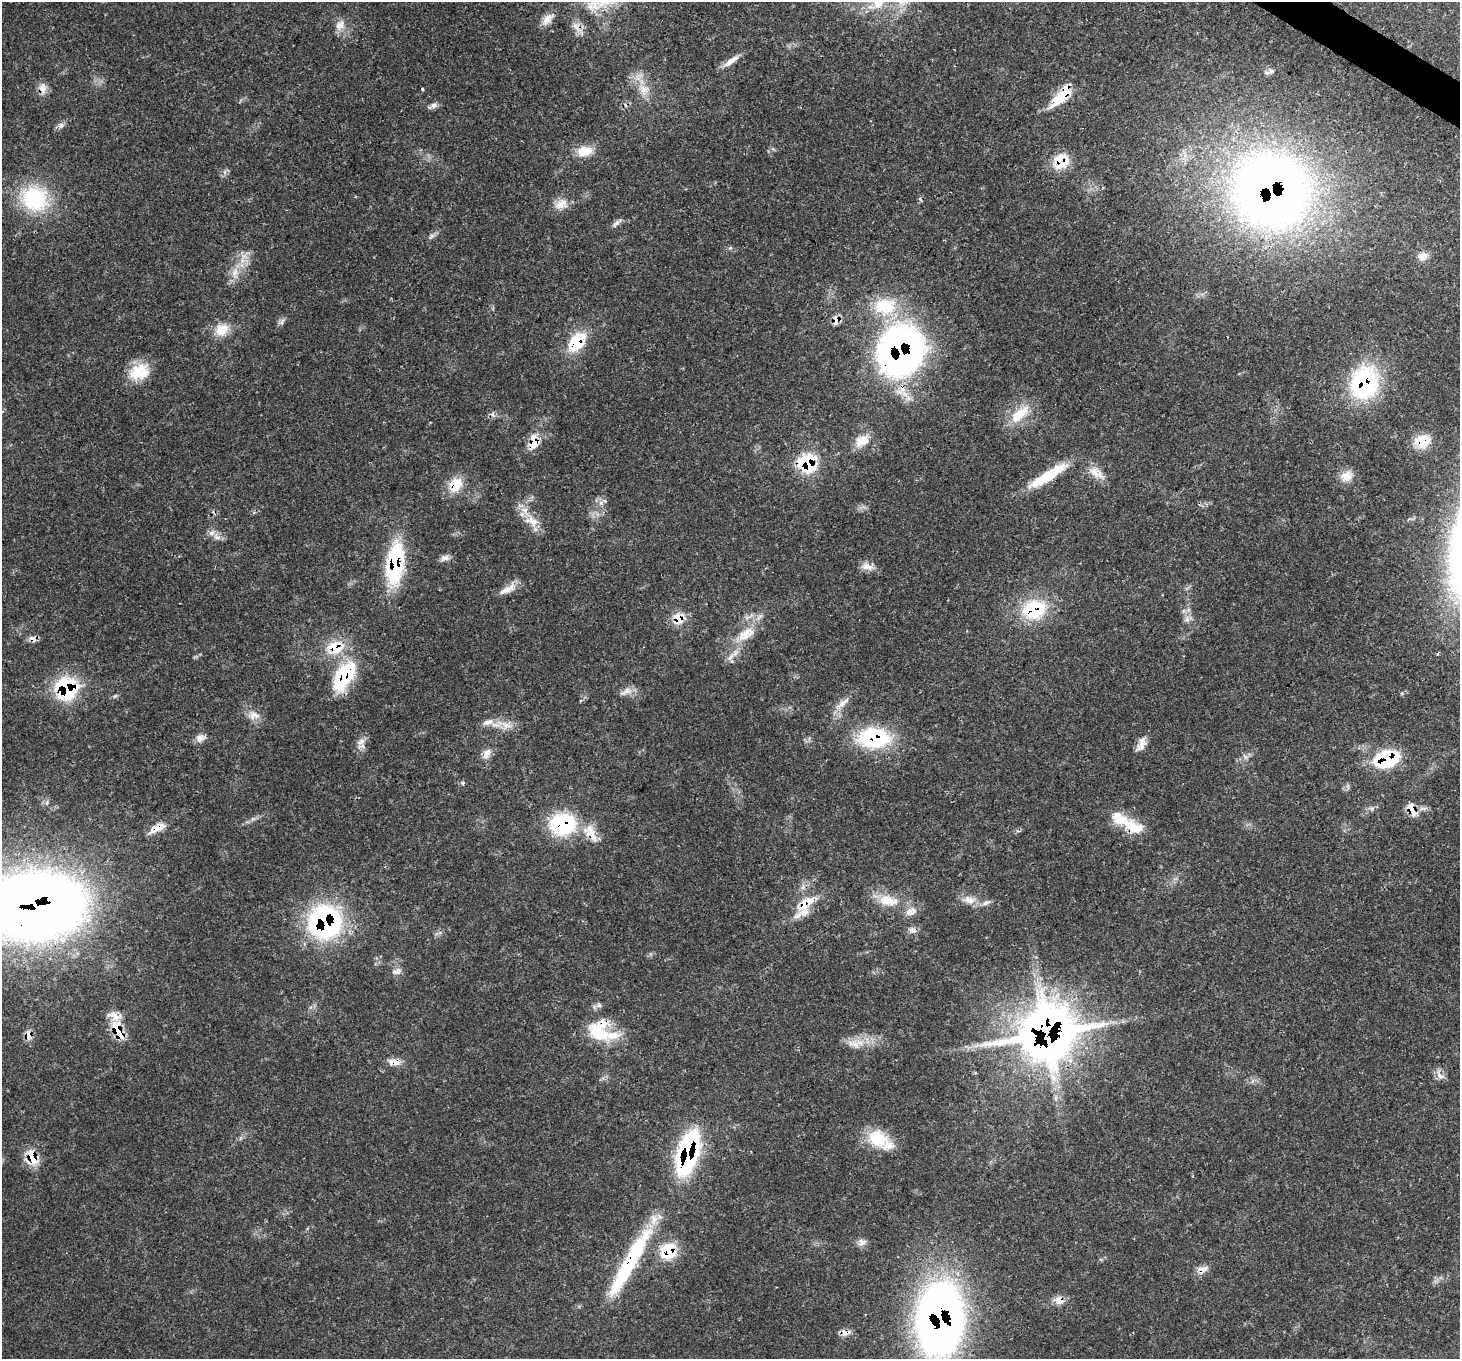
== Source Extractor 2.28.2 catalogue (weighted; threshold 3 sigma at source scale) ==
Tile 10 of 4 x 4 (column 2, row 3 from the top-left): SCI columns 1531-2988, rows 1706-3062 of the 5971 x 6062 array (HDU 1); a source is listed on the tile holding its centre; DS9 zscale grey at full resolution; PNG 1462 x 1361 px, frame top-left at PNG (2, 2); no overlay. Shown black and unused: <1% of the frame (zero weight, under 3 of 4 exposures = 7% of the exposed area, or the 3 px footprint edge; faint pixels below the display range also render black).
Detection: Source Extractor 2.28.2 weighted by HDU 2 'WHT'; one run over the whole footprint, this tile lists its part. Background 0.0597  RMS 0.0031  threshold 0.0139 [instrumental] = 3 sigma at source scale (4.5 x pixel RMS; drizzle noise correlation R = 1.50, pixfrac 1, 0.0396/0.0396 arcsec/px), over >= 5 px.
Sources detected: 107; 1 inside a brighter object's white glare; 3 cosmic-ray / hot-pixel residue — not listed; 10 inside a brighter listed object's ellipse — not listed separately; the other 93 listed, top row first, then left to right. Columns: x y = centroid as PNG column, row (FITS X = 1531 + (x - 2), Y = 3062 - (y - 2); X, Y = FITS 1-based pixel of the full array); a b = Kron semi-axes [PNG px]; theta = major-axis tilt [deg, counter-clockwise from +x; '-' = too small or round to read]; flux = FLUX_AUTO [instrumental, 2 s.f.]
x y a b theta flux
547 19 18 10 54 2.7
340 25 16 11 53 2.8
731 61 25 7 35 2.7
1271 71 9 7 -65 1.1
42 88 16 10 -83 2.5
422 89 3 3 - 0.62
644 90 16 13 65 4.1
1060 98 27 10 40 11
434 105 9 7 -8 1.3
61 125 9 7 47 1.2
584 151 20 13 11 5.4
1061 161 19 17 40 7.6
1271 191 63 60 -44 300
35 199 36 33 -40 24
561 204 19 13 21 3.7
617 223 16 5 43 1.2
1423 256 15 10 21 2.4
235 272 15 7 77 3
885 306 34 25 4 16
836 320 13 8 -89 2.2
282 321 10 5 64 0.96
222 330 20 15 34 5.3
577 342 28 16 52 12
900 351 43 37 61 150
136 371 26 20 -42 8.7
1364 383 38 32 77 34
1019 414 31 13 40 7.8
862 441 21 13 35 4.8
1422 441 19 15 14 6.6
534 442 21 13 78 5.2
808 463 17 16 - 21
1095 472 18 13 -60 4
1047 476 48 10 32 13
1346 476 17 13 10 3.8
455 484 20 16 56 6.5
601 503 7 6 - 1.2
533 521 23 14 -38 5.6
217 537 14 7 -30 2
445 558 12 7 6 1.5
395 564 48 19 84 28
867 566 16 9 -17 2.6
507 589 26 9 30 3.2
1034 610 30 22 16 19
678 619 17 14 -67 5
1187 619 9 6 -79 1.4
746 634 30 14 35 7.8
33 639 12 8 -30 1.6
335 647 27 20 21 11
344 676 37 18 61 23
67 688 13 13 - 44
626 691 18 9 27 2.3
115 696 8 4 36 0.53
842 704 27 7 39 3.1
254 715 18 11 0 2.9
488 722 17 7 20 2.3
506 725 16 9 -7 3.4
200 738 13 10 31 2
874 738 38 24 -2 26
361 742 12 8 30 1.9
1142 745 19 9 50 2.6
487 753 17 8 58 2.4
1245 756 8 5 -56 0.85
1386 759 23 17 16 23
1412 810 22 9 -63 3.7
563 824 30 25 4 26
1133 827 31 18 -28 8.5
157 828 22 9 26 4
591 833 28 13 -61 5.9
969 900 19 9 -17 3.3
886 901 33 15 2 7.5
804 904 18 14 54 6.1
35 906 81 54 4 420
909 912 13 10 43 2.6
325 922 30 28 -76 65
913 930 11 7 -22 1.5
396 971 15 7 20 1.5
117 1028 21 12 -74 8.5
599 1033 35 24 -42 13
1047 1034 22 19 24 980
28 1035 14 8 -89 2.2
856 1044 21 12 17 4.9
396 1062 15 9 -23 2.4
1440 1075 16 8 -46 1.9
877 1138 27 21 -32 11
688 1153 39 16 75 54
32 1157 20 12 -69 6.8
862 1242 11 9 22 1.5
668 1251 21 19 46 10
630 1262 97 14 61 34
1202 1269 15 9 21 2.3
1059 1300 11 10 - 2.8
940 1319 68 42 87 190
844 1333 10 8 -66 1.6
Overlapping masked pixels (flux is a lower limit): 42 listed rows (the first 20) at x y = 42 88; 1060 98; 1061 161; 1271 191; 836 320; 577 342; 900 351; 1364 383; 1422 441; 534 442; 808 463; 455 484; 395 564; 1034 610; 678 619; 33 639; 335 647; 344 676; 67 688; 874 738
Isophote crosses this tile's border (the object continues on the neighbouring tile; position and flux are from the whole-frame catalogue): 2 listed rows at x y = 35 906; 940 1319
Unlisted compact peaks at least as high as the median listed source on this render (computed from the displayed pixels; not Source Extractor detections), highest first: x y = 432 236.